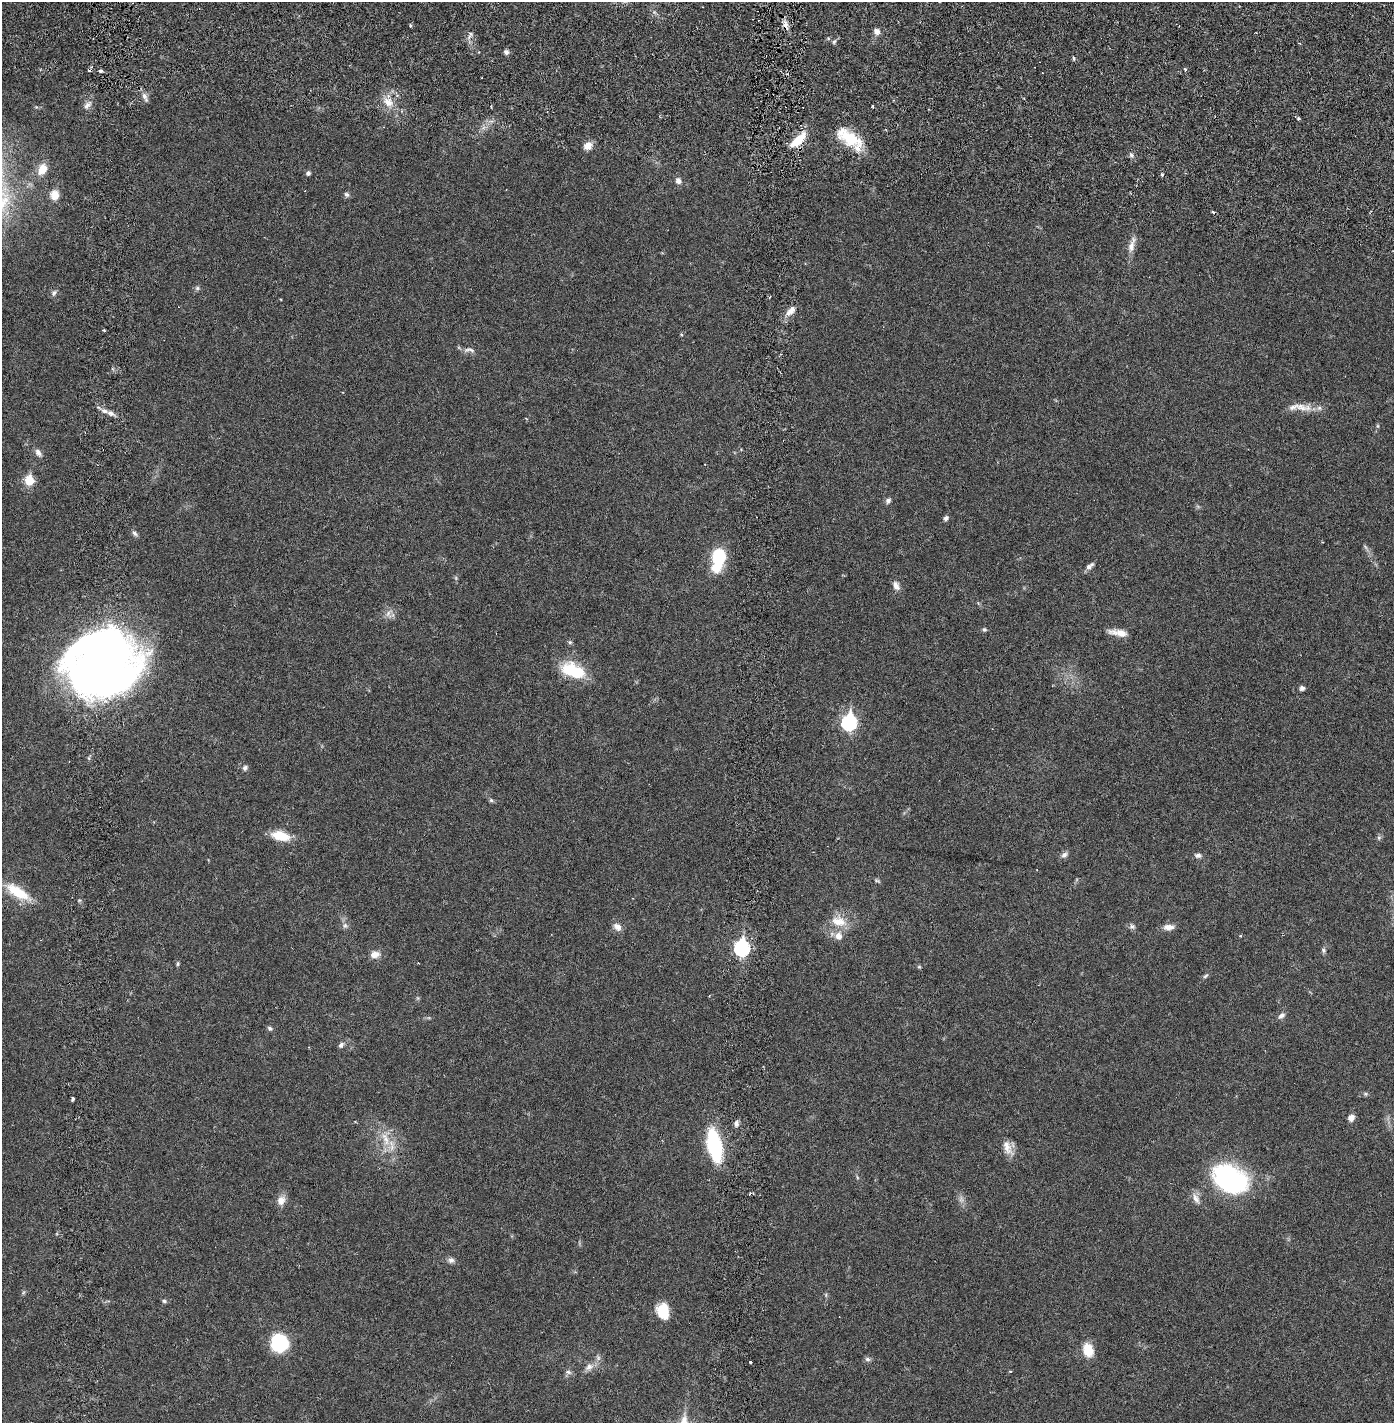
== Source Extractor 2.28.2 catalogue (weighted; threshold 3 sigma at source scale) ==
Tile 7 of 4 x 4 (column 3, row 2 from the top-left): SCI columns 2888-4279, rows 2929-4349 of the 5884 x 5855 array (HDU 1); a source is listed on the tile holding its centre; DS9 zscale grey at full resolution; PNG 1396 x 1425 px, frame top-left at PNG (2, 2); no overlay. Shown black and unused: <1% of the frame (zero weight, under 2 of 6 exposures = <1% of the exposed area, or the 3 px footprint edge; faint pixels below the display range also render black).
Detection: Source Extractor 2.28.2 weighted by HDU 2 'WHT'; one run over the whole footprint, this tile lists its part. Background 0.0208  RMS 0.0033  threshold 0.0134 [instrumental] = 3 sigma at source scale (4.09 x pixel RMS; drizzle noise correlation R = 1.36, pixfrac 0.8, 0.05/0.05 arcsec/px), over >= 5 px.
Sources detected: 112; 3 too faint to see at this stretch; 8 cosmic-ray / hot-pixel residue — not listed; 5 inside a brighter listed object's ellipse — not listed separately; the other 96 listed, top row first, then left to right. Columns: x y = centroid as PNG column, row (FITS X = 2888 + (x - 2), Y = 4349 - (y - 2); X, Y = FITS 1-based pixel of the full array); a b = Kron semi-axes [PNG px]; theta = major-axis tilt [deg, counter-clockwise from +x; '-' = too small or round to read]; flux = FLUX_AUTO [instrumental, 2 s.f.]
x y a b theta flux
410 26 4 3 - 0.28
877 31 8 7 - 0.98
470 35 13 4 68 0.63
834 42 6 5 - 0.36
506 52 7 6 - 0.57
1074 58 5 3 - 0.25
1185 69 5 3 - 0.32
101 71 3 3 - 0.98
145 97 16 6 -66 0.89
388 102 15 11 -51 2.7
87 105 14 7 48 1.1
872 106 3 3 - 0.27
1298 118 4 3 - 0.45
850 138 32 14 -30 7.8
798 140 19 7 42 5.6
588 146 10 8 40 1.6
1131 155 6 6 - 0.47
42 169 13 10 62 2.7
308 173 5 5 - 0.54
1162 175 4 4 - 0.43
678 181 8 7 - 0.95
54 195 13 11 -89 1.9
347 195 7 5 -32 0.55
1213 212 3 3 - 0.42
1132 245 25 8 74 1.9
197 288 8 6 -14 0.45
54 293 8 7 - 0.62
791 311 16 9 45 1.7
104 330 3 3 - 0.27
469 350 18 7 -4 1
1301 407 20 10 -19 2.4
110 413 13 6 -23 1
1378 426 6 4 -90 0.27
38 453 11 7 -56 0.96
29 480 6 5 - 7.8
888 501 7 6 - 0.63
946 518 6 5 - 0.56
135 534 9 6 -35 0.53
1366 548 12 4 -54 0.59
718 558 20 11 82 13
1090 566 12 6 41 0.86
896 585 12 8 -65 1.2
389 613 14 9 73 1.3
984 630 6 6 - 0.35
1118 633 23 7 -9 2.1
570 642 6 5 - 0.35
103 663 59 54 37 220
573 670 28 14 -22 9.2
1302 688 4 4 - 0.85
849 722 8 7 - 36
245 768 7 6 - 0.55
491 800 5 5 - 0.36
280 836 19 9 -13 5.1
1379 838 8 6 90 0.45
1064 855 10 7 36 0.78
1198 855 10 6 -4 0.64
877 881 9 4 -29 0.35
18 892 34 12 -32 6.4
839 921 24 16 -17 4.1
345 926 9 8 - 0.72
1132 926 8 7 - 0.6
617 927 12 9 -42 1.2
1169 927 13 7 2 1.5
742 948 8 7 - 39
1323 950 8 6 -79 0.47
375 954 13 9 4 1.6
178 964 6 5 - 0.29
919 967 6 4 -42 0.26
1206 976 9 5 43 0.43
1281 1016 9 6 37 0.79
270 1028 7 6 - 0.44
341 1045 8 6 53 0.59
1365 1094 7 5 -21 0.37
73 1098 3 3 - 0.62
1351 1118 7 6 - 1.2
736 1123 8 6 89 0.69
386 1138 26 13 -77 4.5
714 1146 19 8 -78 34
1008 1148 24 11 -65 2.3
857 1177 6 4 -72 0.26
1230 1179 36 25 -29 34
1196 1199 17 8 -64 1.4
281 1200 13 10 68 1.7
451 1260 9 7 -8 0.74
23 1292 7 4 45 0.3
826 1295 6 4 -73 0.29
164 1301 7 5 -11 0.39
663 1311 17 12 -78 4.8
279 1342 18 17 - 11
1088 1350 14 10 -75 4.4
598 1358 9 6 -74 0.69
867 1359 8 6 -16 0.51
750 1362 3 3 - 0.35
589 1367 13 9 32 1.4
1010 1371 3 3 - 0.23
568 1372 9 6 -12 0.61